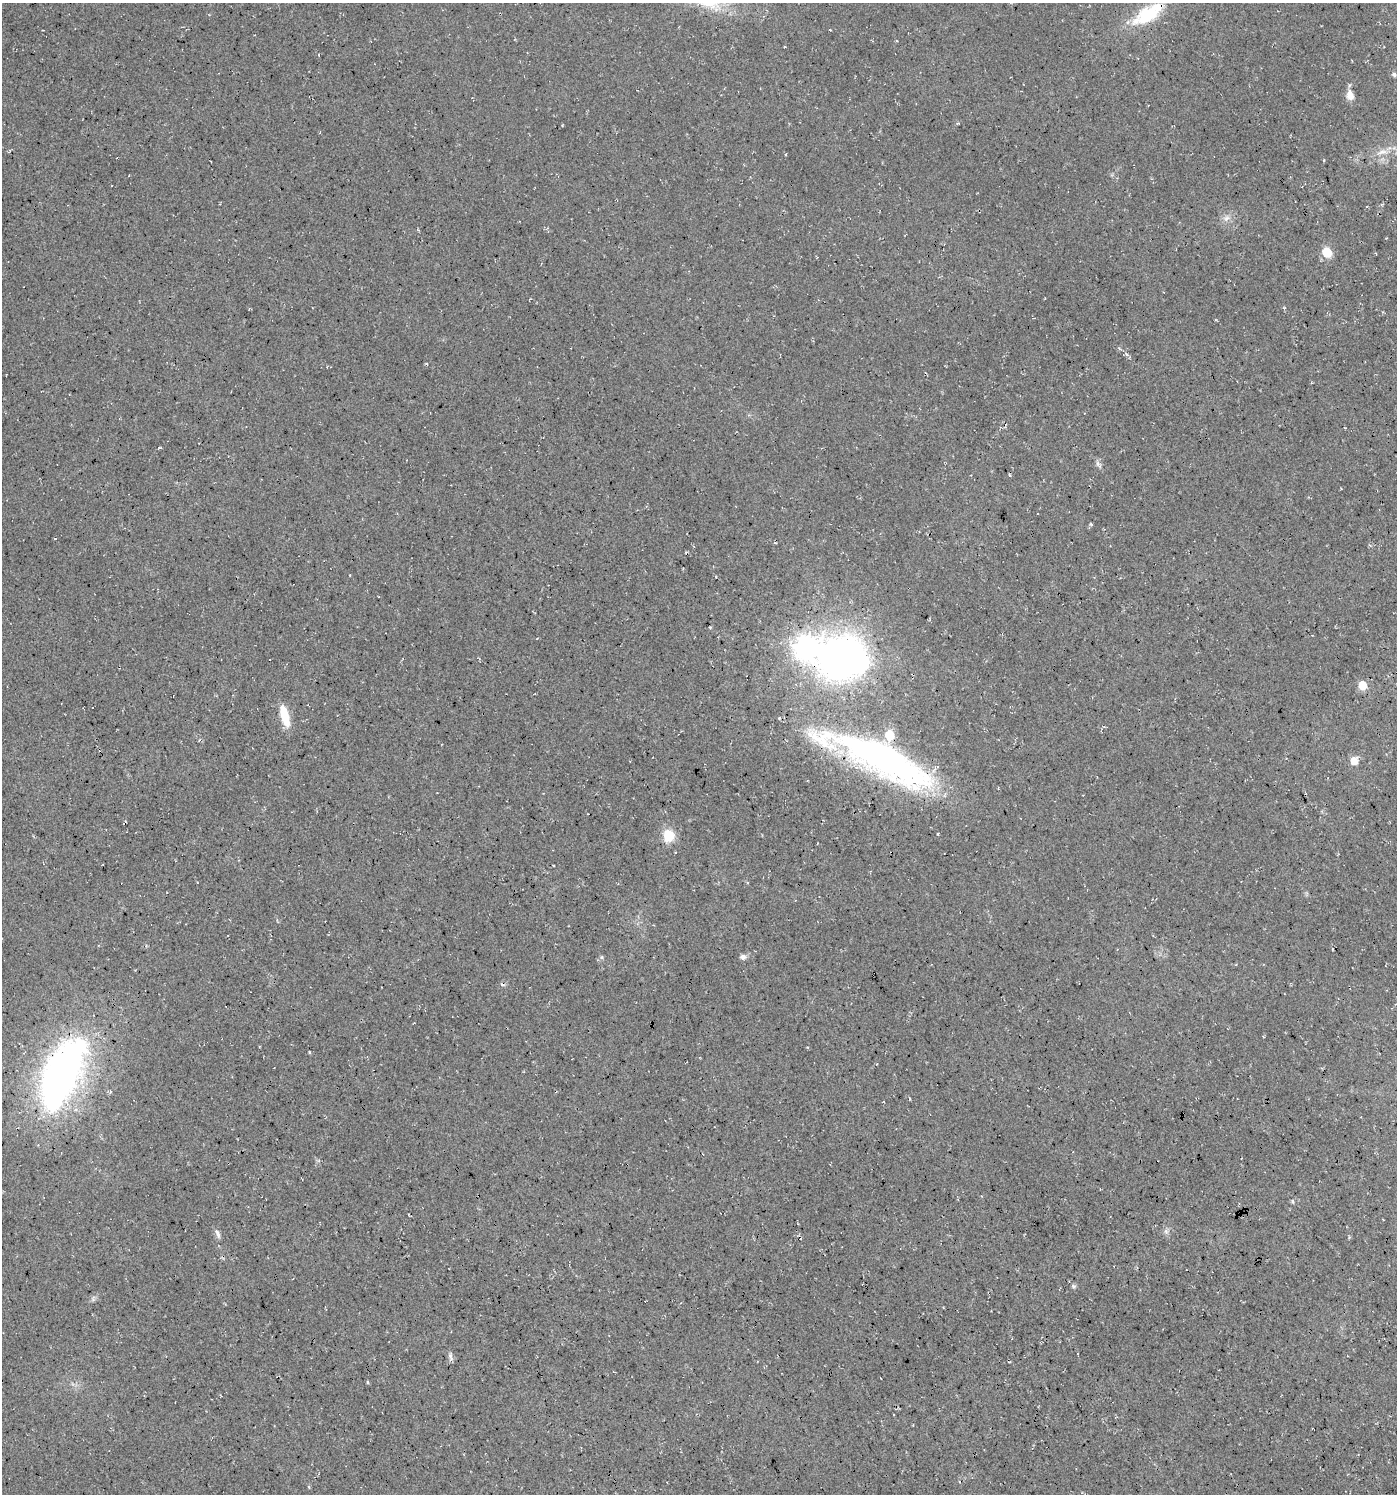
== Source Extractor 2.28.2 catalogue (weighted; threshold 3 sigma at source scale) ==
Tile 6 of 4 x 4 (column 2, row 2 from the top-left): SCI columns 1526-2920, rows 2986-4477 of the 5906 x 5968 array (HDU 1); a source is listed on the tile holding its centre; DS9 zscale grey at full resolution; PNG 1399 x 1496 px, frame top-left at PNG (2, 3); no overlay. Shown black and unused: <1% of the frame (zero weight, under 3 of 4 exposures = <1% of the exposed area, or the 3 px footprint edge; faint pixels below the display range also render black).
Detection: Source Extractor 2.28.2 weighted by HDU 2 'WHT'; one run over the whole footprint, this tile lists its part. Background 0.022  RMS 0.0063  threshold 0.0281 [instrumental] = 3 sigma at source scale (4.5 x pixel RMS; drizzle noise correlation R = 1.50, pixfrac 1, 0.0396/0.0396 arcsec/px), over >= 5 px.
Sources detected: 40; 1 inside a brighter object's white glare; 2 cosmic-ray / hot-pixel residue — not listed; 2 inside a brighter listed object's ellipse — not listed separately; the other 35 listed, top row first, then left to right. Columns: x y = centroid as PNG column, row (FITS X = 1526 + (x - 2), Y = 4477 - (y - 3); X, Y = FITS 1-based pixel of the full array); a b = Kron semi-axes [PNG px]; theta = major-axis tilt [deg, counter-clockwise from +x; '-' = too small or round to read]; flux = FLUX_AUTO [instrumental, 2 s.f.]
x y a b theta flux
1148 15 33 16 28 34
830 30 3 2 - 0.4
319 54 4 2 - 0.61
1394 74 7 6 - 1.6
1350 95 13 9 -77 5.4
1382 152 14 6 22 4.2
1324 160 4 2 - 0.51
1226 218 10 7 34 3.1
1327 252 6 5 - 31
1127 355 5 5 - 1.3
1098 464 14 5 -60 2.1
1009 475 4 3 - 0.8
1091 524 5 3 - 0.67
55 539 4 2 - 0.6
686 552 3 2 - 0.7
807 647 9 9 - 550
858 661 9 8 - 260
1362 685 6 5 - 15
285 716 25 8 -75 14
880 759 128 30 -25 240
1354 761 6 6 - 8.3
669 836 14 12 -83 12
602 957 6 4 -90 0.93
743 957 8 6 -4 2.4
62 1073 74 32 66 290
1292 1201 6 4 -88 0.81
1383 1219 3 2 - 0.37
1166 1231 7 6 - 1.8
217 1234 13 5 -68 2.3
1349 1237 4 4 - 0.67
1074 1286 5 5 - 1.5
93 1299 6 6 - 1.4
450 1356 7 6 - 1.9
367 1382 5 3 - 0.59
309 1487 5 3 - 0.61
Overlapping masked pixels (flux is a lower limit): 1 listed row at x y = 880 759